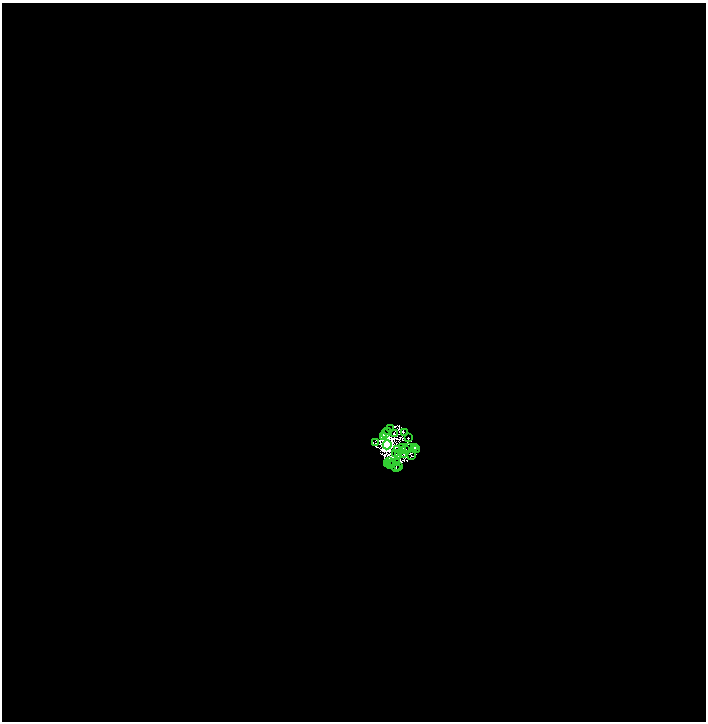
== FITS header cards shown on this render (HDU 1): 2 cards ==
NAXIS1  =                 1408
NAXIS2  =                 1439

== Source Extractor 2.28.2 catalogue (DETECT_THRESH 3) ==
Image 1408 x 1439 px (HDU 1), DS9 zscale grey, zoomed out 1/2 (1 PNG px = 2 x 2 image px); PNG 708 x 724 px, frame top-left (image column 1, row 1438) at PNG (2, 3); each listed source drawn as its Kron ellipse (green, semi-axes under 4 px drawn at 4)
Background 6.82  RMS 1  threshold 3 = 3 sigma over >= 5 px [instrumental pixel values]
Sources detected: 71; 45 cannot appear on this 1/2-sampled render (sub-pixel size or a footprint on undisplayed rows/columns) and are neither listed nor drawn; the other 26 listed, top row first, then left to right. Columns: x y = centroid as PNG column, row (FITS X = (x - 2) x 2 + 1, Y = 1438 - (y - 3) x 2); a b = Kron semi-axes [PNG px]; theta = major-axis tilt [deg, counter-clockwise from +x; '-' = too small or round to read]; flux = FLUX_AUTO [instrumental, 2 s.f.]
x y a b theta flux
391 429 2 1 - 130
388 432 4 2 - 130
404 432 3 1 - 19
385 434 2 1 - 130
395 434 2 2 - 110
384 436 3 1 - 130
409 438 2 1 - 51
375 443 3 1 - 84
387 445 4 4 - 420000
408 447 3 1 - 130
415 447 3 1 - 40
402 448 2 1 - 34
397 449 2 1 - 38
406 449 2 1 - 28
416 450 2 1 - 71
395 454 3 1 - 47
404 454 2 1 - 58
399 456 2 1 - 140
412 456 2 1 - 87
389 462 2 1 - 62
397 462 3 1 - 9.2
387 463 2 1 - 160
393 463 2 1 - 38
390 464 2 1 - 240
399 466 2 1 - 20
396 467 4 1 - 120
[45 sub-pixel or undisplayed-footprint detections neither listed nor drawn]